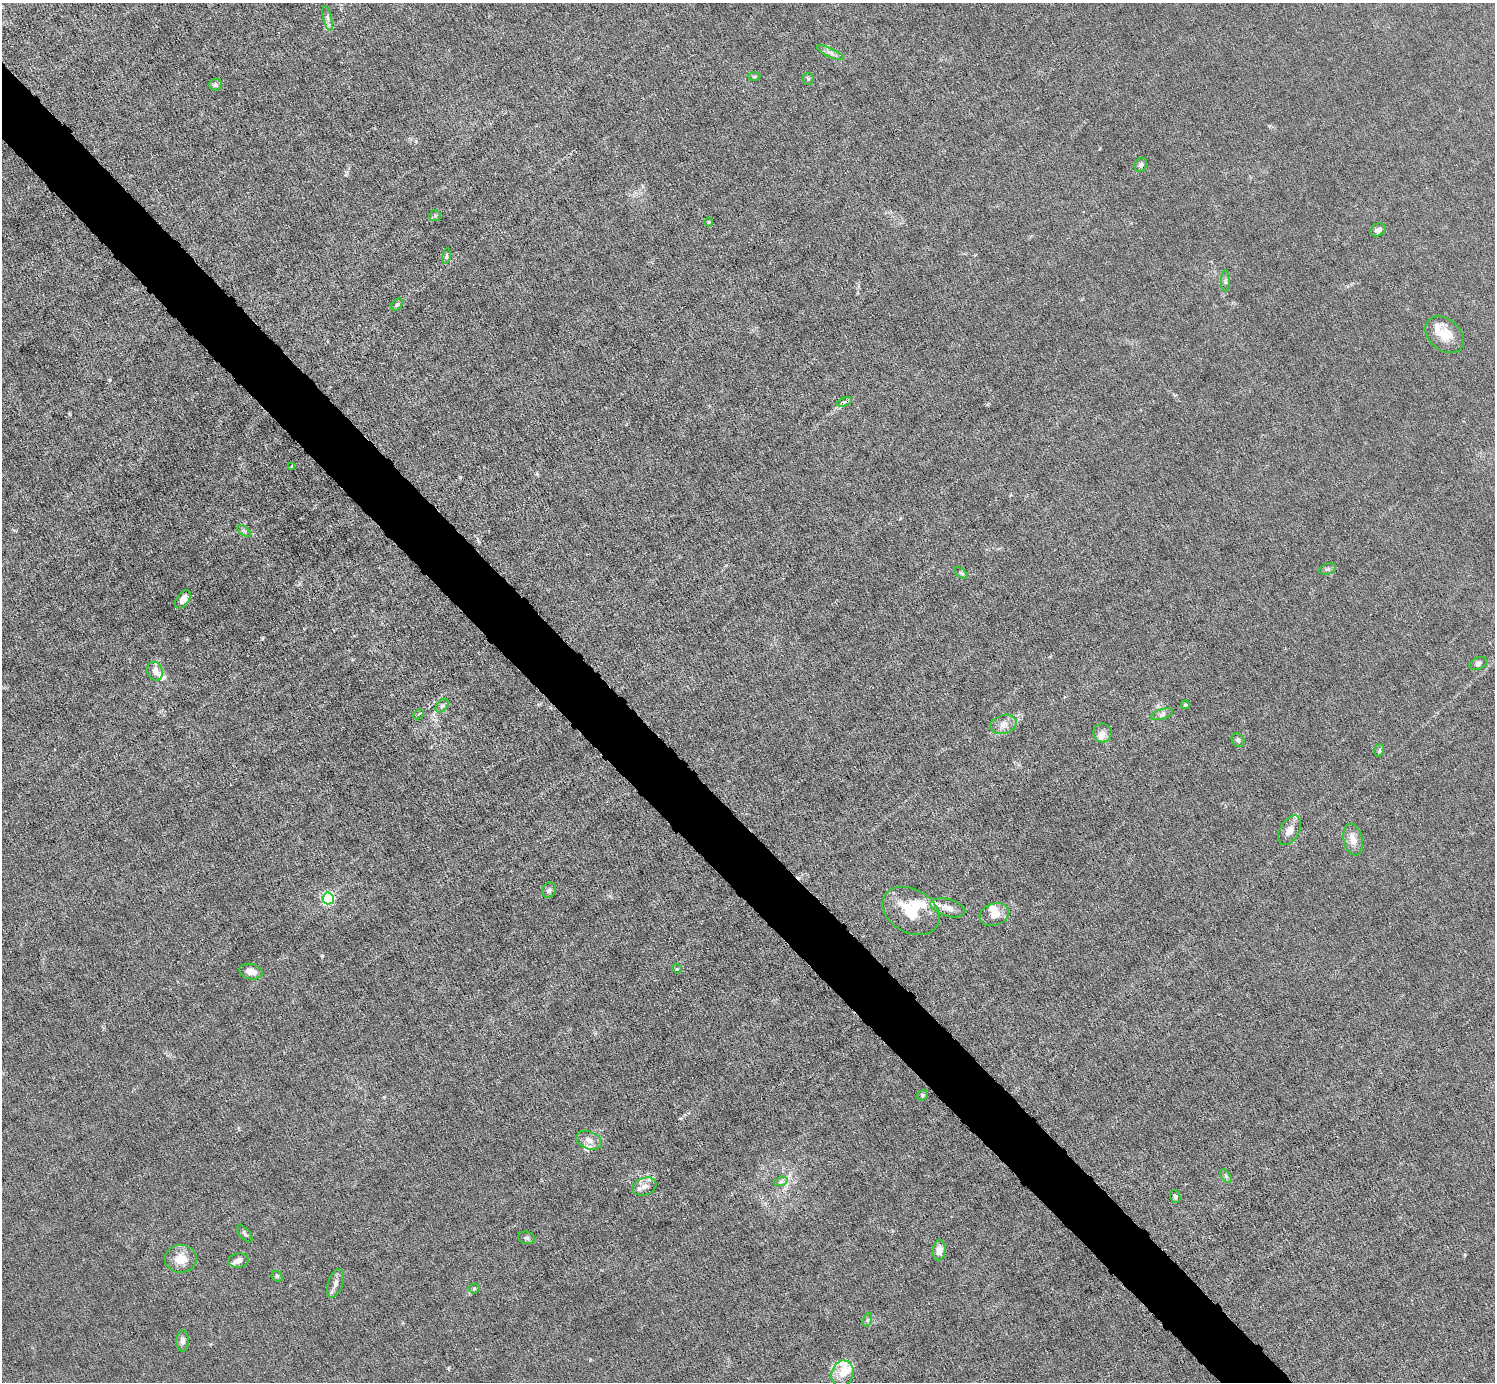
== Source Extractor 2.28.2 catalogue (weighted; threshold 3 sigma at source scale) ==
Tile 11 of 4 x 4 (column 3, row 3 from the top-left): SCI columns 2988-4480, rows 1677-3056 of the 5974 x 5972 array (HDU 1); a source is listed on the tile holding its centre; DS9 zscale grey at full resolution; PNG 1497 x 1384 px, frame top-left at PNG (2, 3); each listed source drawn as its Kron ellipse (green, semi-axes under 4 px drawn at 4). Shown black and unused: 5% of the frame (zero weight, under 6 of 12 exposures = <1% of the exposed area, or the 3 px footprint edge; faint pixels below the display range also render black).
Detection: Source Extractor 2.28.2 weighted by HDU 2 'WHT'; one run over the whole footprint, this tile lists its part. Background 0.0141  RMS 0.0031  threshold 0.0125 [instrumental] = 3 sigma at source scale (4.09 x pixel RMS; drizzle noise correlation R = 1.36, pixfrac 0.8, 0.05/0.05 arcsec/px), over >= 5 px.
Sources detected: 64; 1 inside a brighter object's white glare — neither listed nor drawn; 8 inside a brighter listed object's ellipse — not listed separately; the other 55 listed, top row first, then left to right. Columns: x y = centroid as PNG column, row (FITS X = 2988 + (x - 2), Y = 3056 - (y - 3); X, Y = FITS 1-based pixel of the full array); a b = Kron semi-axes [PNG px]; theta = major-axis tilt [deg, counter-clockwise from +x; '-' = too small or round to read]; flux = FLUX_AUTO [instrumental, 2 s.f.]
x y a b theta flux
328 18 12 3 -76 0.79
831 53 14 4 -25 1.2
754 77 6 4 2 0.42
808 79 6 5 - 0.4
215 85 6 6 - 0.83
1141 165 7 6 - 0.75
435 216 6 5 - 0.43
709 222 4 4 - 0.29
1378 230 8 6 31 1.1
447 256 8 3 80 0.45
1225 281 11 4 -90 0.65
397 304 7 5 48 0.5
1444 335 21 15 -42 5.5
844 402 8 4 21 2
292 466 4 3 - 0.27
244 531 8 4 -37 0.59
1328 569 8 5 19 0.55
961 573 8 4 -36 0.43
183 599 10 6 56 2.1
1478 663 9 6 22 0.75
155 671 9 7 -68 2.2
1185 705 4 4 - 0.44
442 706 8 5 49 0.63
419 714 6 3 42 0.4
1162 714 11 5 17 0.94
1004 724 13 9 15 2.1
1102 733 9 9 - 1.6
1238 740 7 5 -55 0.6
1379 750 6 4 71 0.44
1289 830 16 9 60 2.2
1353 839 16 9 -77 2.7
549 890 8 6 56 0.81
328 898 6 5 - 48
948 908 18 8 -16 2.6
911 911 30 22 -29 11
994 914 15 11 18 2.9
677 969 5 4 - 0.34
251 972 12 7 -13 2.4
922 1095 6 5 - 0.48
589 1140 13 8 -21 2.1
1226 1176 8 4 -54 0.57
781 1181 7 4 19 0.61
644 1186 12 8 21 1.8
1175 1197 6 5 - 0.71
245 1234 10 5 -51 0.64
527 1238 8 6 -16 0.62
939 1250 10 6 85 2.6
181 1259 16 14 1 4.4
238 1260 10 7 10 1.2
277 1276 6 5 - 0.41
335 1283 15 7 71 1.5
474 1288 5 5 - 0.38
867 1320 7 4 72 0.52
182 1341 11 6 88 1.1
843 1374 13 11 72 3.5
Overlapping masked pixels (flux is a lower limit): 1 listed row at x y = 844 402
Unlisted compact peaks at least as high as the median listed source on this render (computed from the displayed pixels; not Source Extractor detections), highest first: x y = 322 956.